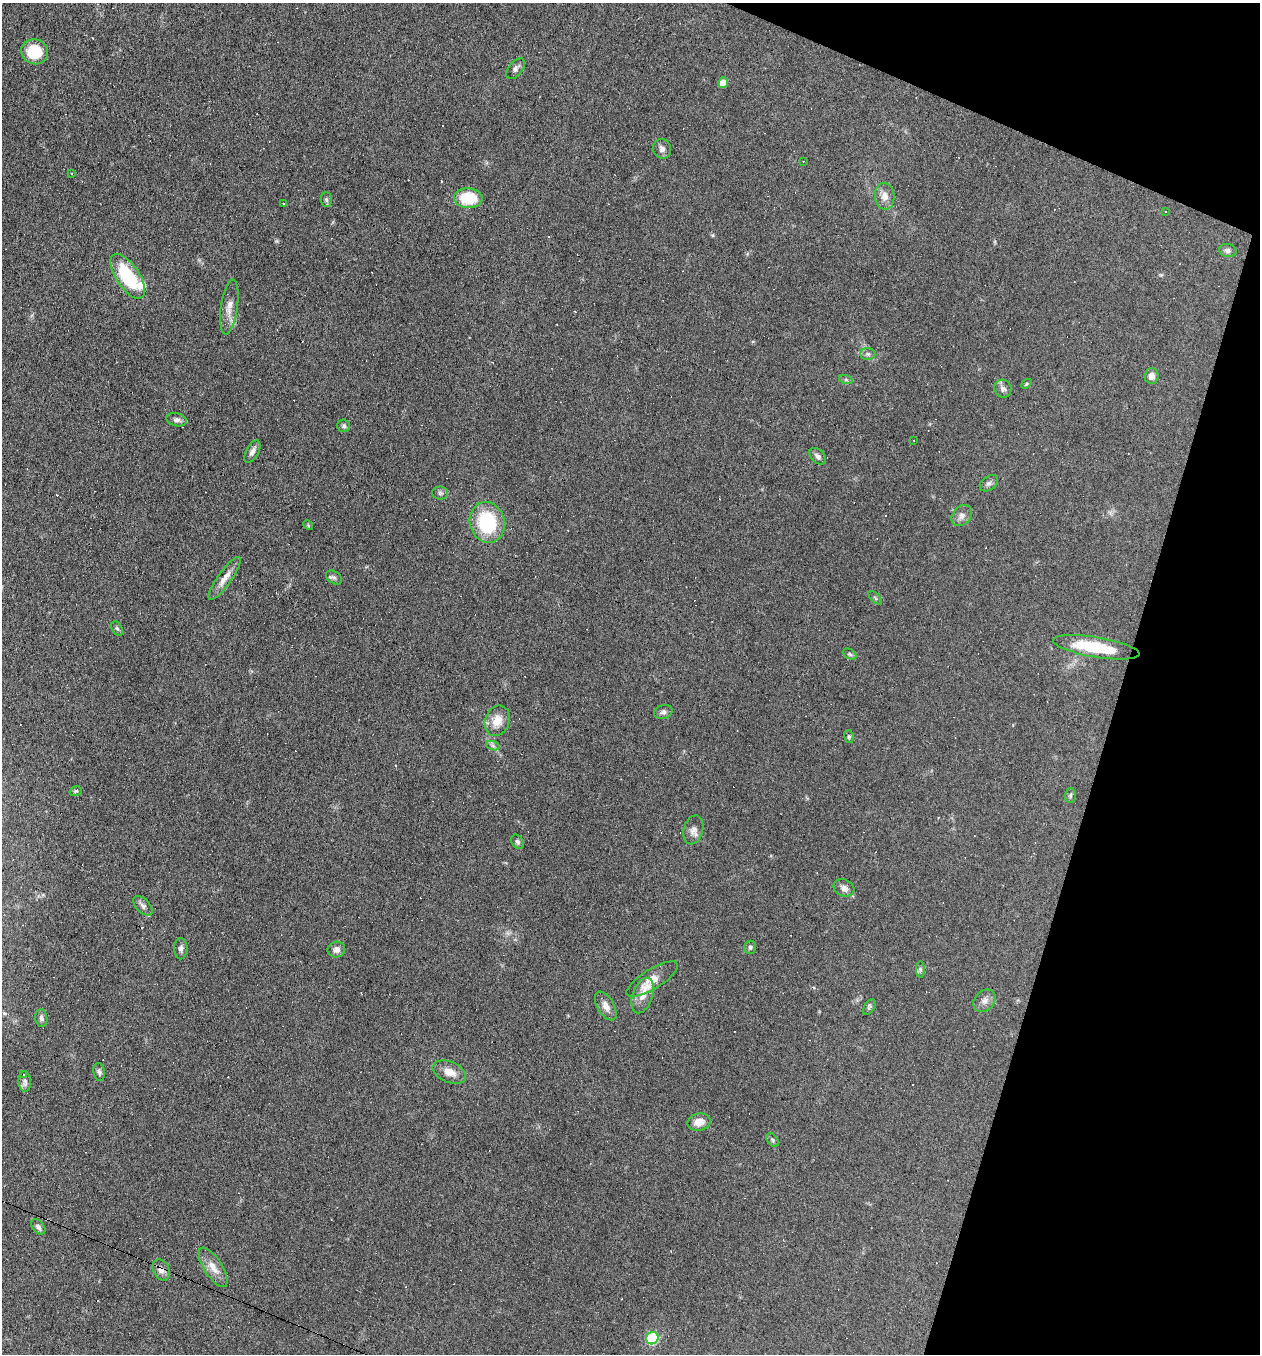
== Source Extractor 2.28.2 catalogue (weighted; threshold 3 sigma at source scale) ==
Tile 8 of 4 x 4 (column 4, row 2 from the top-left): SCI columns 3903-5160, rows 2703-4054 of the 5421 x 5405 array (HDU 1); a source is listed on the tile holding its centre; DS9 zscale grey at full resolution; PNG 1262 x 1356 px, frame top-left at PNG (2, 3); each listed source drawn as its Kron ellipse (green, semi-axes under 4 px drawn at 4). Shown black and unused: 15% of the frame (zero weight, under 5 of 9 exposures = <1% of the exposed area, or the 3 px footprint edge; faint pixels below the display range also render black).
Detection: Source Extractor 2.28.2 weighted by HDU 2 'WHT'; one run over the whole footprint, this tile lists its part. Background 0.0906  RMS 0.0047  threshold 0.0194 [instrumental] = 3 sigma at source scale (4.09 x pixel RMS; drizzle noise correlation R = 1.36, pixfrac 0.8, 0.05/0.05 arcsec/px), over >= 5 px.
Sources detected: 116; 47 cosmic-ray / hot-pixel residue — neither listed nor drawn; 4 inside a brighter listed object's ellipse — not listed separately; the other 65 listed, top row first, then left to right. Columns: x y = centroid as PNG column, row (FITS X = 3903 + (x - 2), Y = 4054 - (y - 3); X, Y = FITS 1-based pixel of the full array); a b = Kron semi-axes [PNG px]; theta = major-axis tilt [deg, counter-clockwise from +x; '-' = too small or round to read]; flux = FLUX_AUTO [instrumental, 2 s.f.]
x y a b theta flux
35 52 13 12 - 14
516 69 12 6 50 1.6
723 83 5 5 - 5.6
662 149 10 9 - 2
803 161 2 2 - 0.25
72 173 3 3 - 0.78
885 196 13 10 -86 3.5
468 198 14 10 -3 16
326 200 7 5 -87 0.86
284 203 3 2 - 0.53
1165 211 3 2 - 0.41
1228 250 8 6 -12 1.3
128 276 25 11 -56 25
229 307 28 8 82 4.4
868 354 7 6 - 1.2
1152 376 8 7 - 2.1
846 380 7 4 -19 0.72
1026 384 5 3 - 0.51
1003 389 9 8 - 1.7
177 420 10 6 -13 1.5
344 426 6 6 - 0.92
914 440 3 2 - 0.37
252 451 12 6 62 1.9
818 456 10 6 -45 1.6
989 483 10 6 38 1.5
440 493 8 6 -2 1
962 516 12 9 49 2.4
487 522 20 17 -75 28
308 525 5 4 - 0.44
334 577 9 6 -33 1.1
225 578 26 7 55 4.3
875 598 8 3 -45 0.56
117 628 8 5 -61 0.88
1096 647 44 10 -9 21
850 654 7 5 -27 0.85
663 712 9 7 15 1.5
497 721 16 12 69 5.5
849 737 6 5 - 0.71
493 746 7 4 -19 0.86
76 791 6 5 - 0.7
1070 795 7 5 88 0.79
693 830 15 9 75 2.7
517 842 7 5 -55 0.99
844 888 11 8 -22 2.3
143 906 12 6 -46 1.7
750 947 6 6 - 1
181 949 10 6 -89 1.3
336 950 9 7 19 2.4
920 969 8 4 -90 0.8
652 979 29 10 32 5.6
643 995 18 10 71 4.6
984 1001 12 9 46 2.6
606 1006 16 8 -59 2.9
869 1007 8 5 59 0.82
41 1018 9 6 -82 1.3
99 1072 9 5 -80 1.2
449 1072 17 10 -23 4.8
24 1075 3 3 - 1.3
25 1081 10 6 -88 1.2
699 1122 11 8 11 4.2
773 1140 7 5 -54 0.85
38 1227 8 5 -50 1.4
213 1267 23 9 -57 4.7
161 1270 11 8 -63 2.6
652 1338 6 6 - 39
Overlapping masked pixels (flux is a lower limit): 1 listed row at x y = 161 1270